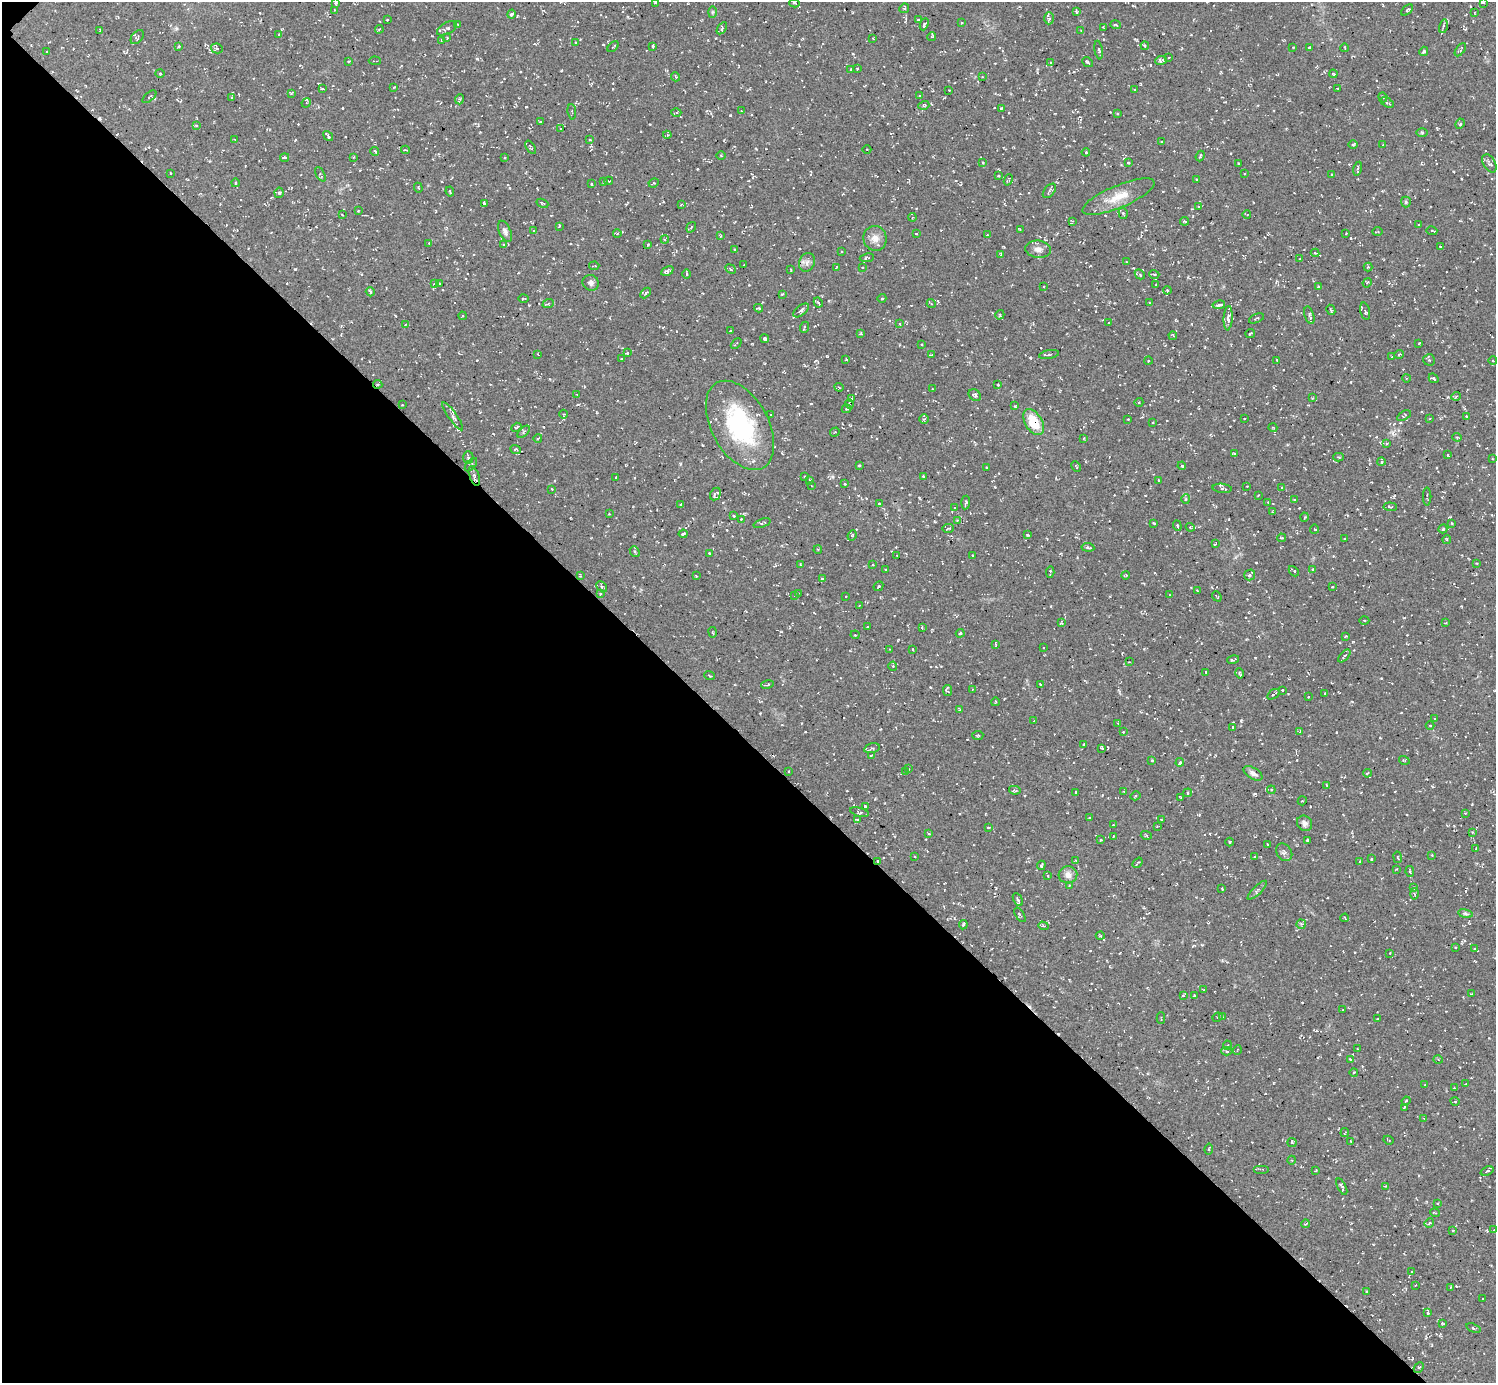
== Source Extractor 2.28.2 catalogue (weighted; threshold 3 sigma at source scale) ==
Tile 9 of 4 x 4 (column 1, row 3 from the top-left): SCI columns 6-1499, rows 1684-3064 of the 5986 x 5985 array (HDU 1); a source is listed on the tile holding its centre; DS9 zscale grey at full resolution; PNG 1498 x 1385 px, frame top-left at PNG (2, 2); each listed source drawn as its Kron ellipse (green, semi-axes under 4 px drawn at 4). Shown black and unused: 47% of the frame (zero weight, under 3 of 5 exposures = <1% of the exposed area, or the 3 px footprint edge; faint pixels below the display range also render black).
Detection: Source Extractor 2.28.2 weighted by HDU 2 'WHT'; one run over the whole footprint, this tile lists its part. Background 0.00766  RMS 0.0069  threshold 0.0311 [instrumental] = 3 sigma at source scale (4.5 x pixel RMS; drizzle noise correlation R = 1.50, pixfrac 1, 0.05/0.05 arcsec/px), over >= 5 px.
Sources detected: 661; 71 cosmic-ray / hot-pixel residue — neither listed nor drawn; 5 inside a brighter listed object's ellipse — not listed separately; of the other 585, all 500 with FLUX_AUTO >= 0.48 (the completeness limit of this list) listed and drawn (85 fainter detections not listed), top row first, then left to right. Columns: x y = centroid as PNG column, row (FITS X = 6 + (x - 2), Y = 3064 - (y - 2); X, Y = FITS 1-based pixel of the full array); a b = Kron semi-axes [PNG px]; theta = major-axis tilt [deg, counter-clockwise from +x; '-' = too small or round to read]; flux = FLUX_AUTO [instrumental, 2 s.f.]
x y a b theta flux
1483 2 3 2 - 0.78
336 3 4 3 - 0.69
655 3 3 3 - 0.95
794 3 5 4 - 1.1
904 8 5 4 - 0.93
334 10 3 2 - 0.9
1407 10 7 3 40 0.95
1076 11 4 2 - 0.88
712 12 6 4 88 0.85
1474 13 3 2 - 0.61
512 14 4 3 - 1.8
1049 18 6 5 - 1.2
387 20 3 2 - 0.65
919 20 3 3 - 1
961 23 3 3 - 0.6
458 24 3 2 - 0.6
924 24 6 4 65 1.4
1115 25 5 3 - 0.78
1443 26 7 3 76 1
1103 27 3 2 - 0.57
447 28 11 5 29 1.6
722 28 7 3 56 1
379 29 4 3 - 0.67
100 31 4 2 - 0.63
1081 31 4 3 - 0.53
279 34 3 2 - 0.56
932 36 5 3 - 1.1
137 37 8 5 50 1.4
447 38 3 2 - 0.61
873 39 2 2 - 0.53
441 40 4 2 - 0.53
576 42 3 3 - 0.62
179 46 3 3 - 1.2
1145 46 4 3 - 0.93
613 47 6 3 46 0.95
653 47 3 2 - 1.1
1293 47 2 2 - 0.55
217 48 6 5 - 1.3
1310 48 3 2 - 0.85
1345 48 4 2 - 0.5
1099 50 9 4 -80 1.4
1460 50 7 3 54 1.1
1424 51 5 4 - 1
47 52 3 2 - 0.66
1169 58 3 2 - 0.72
1161 60 6 4 9 1.8
349 61 4 3 - 0.6
375 61 6 2 -5 0.59
1088 62 6 3 -41 1
1050 63 4 3 - 0.76
851 69 3 2 - 0.67
857 69 3 3 - 0.62
160 73 4 3 - 0.66
1333 74 4 2 - 0.8
675 77 5 4 - 0.96
982 77 3 2 - 0.5
394 87 4 3 - 0.58
1338 88 3 2 - 0.52
322 89 3 2 - 0.83
1134 89 3 2 - 0.78
949 90 2 2 - 0.49
291 93 4 3 - 0.75
920 96 3 3 - 0.85
149 97 8 2 41 0.77
1383 97 5 3 - 0.79
232 98 4 3 - 0.73
460 99 5 3 - 0.68
1387 102 7 3 -31 0.93
306 103 5 4 - 0.89
924 105 5 3 - 0.66
1001 108 3 2 - 0.73
741 111 3 2 - 0.49
572 112 8 2 -84 0.58
676 112 5 3 - 0.94
1118 114 3 2 - 0.8
540 121 3 2 - 0.63
1460 124 5 4 - 0.93
196 126 4 3 - 0.67
561 129 3 2 - 0.54
1422 132 6 4 0 0.72
667 135 4 4 - 1.2
328 136 5 3 - 1.8
235 140 4 2 - 0.49
590 140 4 2 - 0.49
1161 142 3 2 - 0.62
1353 145 4 3 - 0.68
1383 145 4 2 - 0.48
531 147 7 2 -57 0.72
867 149 4 3 - 0.63
406 150 4 3 - 0.84
375 151 4 3 - 0.75
1086 152 4 3 - 0.61
721 155 4 3 - 0.53
1200 156 5 3 - 1.2
285 157 4 3 - 0.89
353 157 2 2 - 0.54
504 157 3 2 - 0.6
983 163 4 4 - 1.4
1128 163 3 3 - 1.1
1239 163 3 2 - 0.79
1489 163 10 6 -59 2.1
1358 169 7 2 77 0.89
171 173 3 2 - 0.56
1244 173 3 2 - 0.82
320 174 8 4 -63 1.2
1332 174 3 2 - 0.85
998 176 3 2 - 0.63
1197 179 3 2 - 0.79
1008 180 6 3 68 0.76
609 181 4 3 - 0.69
604 182 4 2 - 0.54
235 183 4 2 - 0.54
654 183 5 2 - 0.56
591 184 3 3 - 0.97
418 188 5 4 - 0.77
450 191 5 3 - 0.8
1049 191 8 5 50 1.6
279 193 5 4 - 1.2
1118 197 39 11 23 14
1406 202 5 5 - 0.9
484 203 4 2 - 0.88
542 203 6 3 -22 0.7
681 204 4 3 - 0.72
1199 206 3 3 - 0.74
358 211 3 2 - 0.49
1123 213 6 4 -73 1.1
342 215 2 2 - 0.59
1247 215 4 2 - 0.59
912 217 4 4 - 0.93
1072 221 4 2 - 0.66
1184 221 4 3 - 1
1419 225 3 3 - 0.66
559 226 3 3 - 0.69
691 227 5 3 - 0.68
534 230 3 2 - 0.52
1020 230 3 2 - 0.7
505 231 11 5 -66 2.4
1432 231 5 3 - 0.75
1378 232 5 3 - 0.58
617 233 4 3 - 0.56
916 234 3 2 - 0.54
1346 234 3 2 - 0.51
987 235 3 2 - 0.49
720 236 4 2 - 0.49
875 238 12 11 - 5.1
665 239 4 3 - 0.7
429 243 2 2 - 0.52
504 245 4 4 - 1
648 245 3 2 - 0.74
1440 247 3 3 - 0.57
1038 249 12 8 -7 3.8
735 250 3 2 - 0.86
842 251 3 2 - 0.79
1315 253 4 3 - 0.57
1001 254 3 3 - 0.65
867 258 7 3 9 0.74
1300 259 3 3 - 0.58
807 262 10 7 67 2.7
1126 262 2 2 - 0.55
744 265 2 2 - 0.5
594 266 5 2 - 0.51
837 267 3 2 - 0.54
862 267 2 2 - 0.57
1368 267 4 4 - 0.62
731 269 5 3 - 0.92
791 270 4 2 - 0.55
667 271 6 3 27 1.7
686 274 5 3 - 0.59
1140 274 5 4 - 0.99
1154 274 5 3 - 0.68
591 283 8 7 - 2.6
1367 283 5 3 - 0.74
434 284 4 4 - 0.59
439 284 3 2 - 0.73
1156 285 2 2 - 0.51
1044 287 2 2 - 0.51
1319 287 4 4 - 0.86
1167 290 4 3 - 0.62
370 292 5 3 - 1.1
646 293 6 3 46 0.92
782 294 3 2 - 0.71
524 298 5 2 - 0.66
882 298 4 3 - 0.57
818 303 5 3 - 1
931 303 4 3 - 0.63
1149 303 3 2 - 0.57
548 304 6 3 20 0.89
1219 305 6 3 10 2.2
759 308 4 3 - 0.91
801 310 9 5 39 1.8
1331 310 5 2 - 0.81
1365 311 9 4 -75 1.5
1000 315 5 4 - 0.81
1309 315 9 4 -73 1.6
463 316 4 3 - 0.6
1228 318 12 4 87 3.2
1256 318 8 3 23 1.2
1109 322 2 2 - 0.49
406 324 4 3 - 0.73
900 324 4 3 - 0.7
804 327 5 3 - 1.3
730 331 3 2 - 0.53
861 333 4 3 - 1.3
1250 333 5 3 - 1
1173 336 4 3 - 0.76
765 339 5 4 - 1
1419 343 4 2 - 0.5
736 344 6 3 43 0.99
922 344 3 2 - 0.55
627 353 4 3 - 0.79
538 354 4 2 - 0.51
1049 354 10 3 10 1.4
1399 354 5 3 - 0.52
932 355 3 2 - 0.59
1392 357 3 2 - 0.75
621 359 3 2 - 0.8
846 359 4 3 - 0.66
1277 360 3 2 - 0.88
1429 360 6 5 - 1.4
1148 361 4 2 - 0.5
1493 361 4 3 - 0.51
1406 378 4 3 - 0.55
1434 378 5 4 - 1.4
378 384 4 2 - 0.8
998 385 3 3 - 0.66
839 387 4 4 - 0.89
932 389 2 2 - 0.53
577 394 4 2 - 0.48
975 395 7 5 -41 1.8
1456 396 5 3 - 0.79
1312 398 3 2 - 0.5
852 399 4 3 - 1.1
1139 402 4 4 - 0.82
849 404 5 3 - 0.82
402 405 2 2 - 0.52
1015 406 3 3 - 0.64
847 409 5 3 - 0.9
564 414 4 3 - 0.54
771 415 3 2 - 0.48
453 416 17 4 -54 1.9
1404 416 7 3 30 1.2
1466 416 3 2 - 0.63
1430 418 4 2 - 0.5
924 419 5 4 - 0.84
1128 419 3 2 - 0.51
1244 419 3 2 - 0.62
1034 422 14 8 -60 17
1153 422 3 2 - 0.52
740 425 48 28 -61 73
516 427 5 3 - 0.9
1273 428 4 3 - 0.49
524 432 8 3 46 0.84
835 432 5 3 - 0.52
1457 437 5 4 - 0.82
538 438 4 2 - 0.53
1084 438 3 2 - 0.58
1387 444 4 3 - 0.73
515 449 5 4 - 1
1235 453 4 2 - 0.89
1448 455 4 2 - 0.62
468 457 6 5 - 0.98
1338 457 5 4 - 0.77
1492 459 3 2 - 0.48
1381 462 4 3 - 0.93
471 465 8 2 49 0.65
859 465 3 2 - 0.86
1182 466 4 3 - 0.63
986 467 3 2 - 0.77
1076 467 6 2 -63 0.58
474 476 10 5 -70 2.1
804 476 3 2 - 0.64
924 476 3 2 - 1
616 477 2 2 - 0.58
809 480 3 2 - 0.5
1158 480 3 2 - 0.69
845 484 3 2 - 0.72
812 486 3 2 - 0.59
1247 486 3 2 - 0.49
1222 488 9 4 -6 1.3
1282 488 3 2 - 0.69
552 489 3 3 - 0.51
715 494 6 5 - 2.2
1258 495 3 2 - 0.82
1427 496 9 2 90 0.82
1186 499 5 4 - 0.9
1295 500 3 3 - 0.8
966 502 7 3 85 1.1
1268 502 3 2 - 0.59
879 503 3 2 - 0.69
681 505 3 2 - 0.89
1390 507 7 3 -5 1.1
955 508 3 3 - 0.79
1272 512 3 2 - 0.54
609 514 3 2 - 0.52
734 516 3 3 - 0.87
1304 517 4 3 - 0.64
741 519 3 3 - 0.64
957 520 4 3 - 0.64
762 523 9 3 19 1.1
1154 523 3 2 - 0.64
1452 523 3 2 - 0.71
1177 526 5 3 - 1.3
1190 527 4 3 - 0.64
948 529 6 2 7 0.64
1314 529 4 4 - 1
1443 529 4 4 - 0.99
683 534 4 3 - 1.5
852 535 5 4 - 0.84
1028 535 4 3 - 0.54
1281 538 4 3 - 0.78
1345 539 2 2 - 0.51
1447 540 4 3 - 0.8
1215 544 4 2 - 0.53
1088 547 6 3 -6 1.2
818 549 4 3 - 0.49
635 552 6 4 -49 1.1
709 553 3 2 - 0.52
973 555 3 2 - 0.61
897 556 3 2 - 0.54
1477 563 3 2 - 0.55
800 564 4 2 - 0.51
873 565 3 2 - 0.49
1313 569 4 2 - 0.53
886 570 3 2 - 0.72
1294 571 6 3 -46 0.99
1050 572 6 2 86 0.86
1125 575 4 2 - 0.61
1250 575 5 5 - 1.3
580 576 3 3 - 0.69
696 576 3 2 - 0.56
822 579 3 3 - 0.73
878 586 5 3 - 0.81
602 587 6 4 -46 1.4
1332 587 2 2 - 0.53
1197 591 4 2 - 0.91
799 593 3 2 - 0.48
600 594 3 2 - 0.71
795 595 4 2 - 0.5
1170 595 3 3 - 0.52
846 596 2 2 - 0.49
1217 596 5 2 - 0.61
860 606 4 2 - 0.59
1364 620 5 3 - 0.66
1061 623 4 4 - 0.63
1446 623 4 3 - 0.57
867 627 3 2 - 0.64
922 628 3 2 - 0.71
713 632 5 2 - 0.63
960 633 4 3 - 1.2
855 635 4 3 - 0.95
1345 636 3 2 - 0.68
996 645 3 2 - 1.1
1043 647 3 2 - 0.6
889 649 3 3 - 0.53
913 650 3 2 - 0.52
1344 656 8 3 48 0.96
1233 660 6 3 16 1.1
1129 662 3 3 - 0.57
893 666 4 4 - 0.66
1206 672 4 3 - 0.52
1239 673 5 2 - 0.96
710 676 5 2 - 0.63
767 684 6 2 13 0.85
1040 684 3 2 - 0.71
972 689 4 3 - 0.74
947 690 5 4 - 1.5
1282 690 2 2 - 0.52
1325 693 2 2 - 0.48
1273 694 7 3 34 1.1
1308 697 3 2 - 0.65
995 702 4 2 - 0.49
959 710 3 2 - 0.5
1434 718 3 2 - 0.83
1034 721 2 2 - 0.53
1118 723 3 3 - 0.64
1430 726 4 3 - 0.52
1233 727 3 3 - 0.71
1300 731 4 2 - 1
1123 732 2 2 - 0.49
978 735 6 3 4 0.84
1084 744 3 3 - 0.91
872 748 8 4 13 1.5
1102 748 3 3 - 0.73
871 755 3 3 - 0.76
1152 760 3 3 - 0.6
1404 760 5 3 - 0.6
1180 762 4 3 - 1.2
908 769 3 3 - 0.68
788 771 3 2 - 0.57
905 772 3 3 - 0.64
1253 773 10 5 -31 2.9
1367 773 4 3 - 0.82
1327 785 4 3 - 0.71
1015 790 6 3 -12 1.1
1271 790 4 4 - 0.85
1124 791 4 3 - 0.48
1076 792 3 3 - 0.73
1188 793 4 4 - 0.95
1135 796 5 3 - 0.89
1181 797 3 2 - 0.63
1302 801 5 3 - 0.62
865 806 3 3 - 0.93
859 812 10 3 -14 1.2
1465 813 2 2 - 0.53
1089 818 3 2 - 0.64
1161 819 3 2 - 0.49
857 820 3 3 - 0.71
1304 823 8 7 - 2.5
1113 825 2 2 - 0.52
1157 826 4 3 - 0.55
988 827 4 3 - 0.85
1472 832 3 3 - 0.63
929 834 3 2 - 0.51
1146 835 5 3 - 0.73
1114 836 3 2 - 0.64
1101 840 4 3 - 0.9
1308 840 4 3 - 0.95
1230 842 4 3 - 0.63
1267 844 2 2 - 0.61
1476 849 4 3 - 0.58
1284 852 9 7 -54 2
1432 855 3 3 - 0.59
915 856 3 2 - 0.76
1254 857 3 3 - 0.86
1398 857 6 3 -80 0.65
1371 859 3 3 - 0.55
1076 860 3 3 - 0.58
878 861 2 2 - 0.64
1360 862 3 3 - 0.83
1138 863 6 2 53 0.98
1041 865 5 3 - 1.2
1396 869 3 2 - 0.48
1410 872 5 3 - 1.3
1068 875 9 8 - 4.5
1048 876 4 3 - 0.52
1069 885 4 4 - 0.68
1222 888 2 2 - 0.56
1414 888 4 3 - 0.72
1257 890 13 3 44 1.5
1414 894 5 3 - 0.87
1018 900 7 4 -63 1.6
1465 914 7 4 -9 1.3
1020 915 8 2 -58 0.59
1345 918 4 2 - 0.5
1301 924 5 4 - 0.94
963 925 5 3 - 1.2
1043 926 5 4 - 0.84
1100 936 4 3 - 0.54
1456 947 3 2 - 0.59
1474 948 3 2 - 0.63
1390 953 3 3 - 0.56
1204 990 3 3 - 0.58
1471 994 3 2 - 0.49
1183 995 3 3 - 0.73
1194 996 4 3 - 0.81
1343 1010 3 3 - 0.65
1217 1017 5 3 - 0.78
1223 1017 4 3 - 0.67
1161 1018 6 2 -90 0.62
1378 1018 3 2 - 0.55
1227 1045 5 3 - 0.8
1357 1049 3 2 - 0.67
1237 1050 5 2 - 0.53
1227 1051 5 4 - 1.5
1350 1059 4 3 - 1.1
1438 1060 5 3 - 0.71
1354 1072 4 3 - 0.6
1466 1084 4 2 - 0.77
1425 1085 3 3 - 0.63
1454 1088 3 3 - 0.58
1406 1101 5 3 - 0.76
1455 1101 4 3 - 0.5
1404 1108 3 2 - 0.79
1424 1118 3 2 - 0.49
1345 1133 4 3 - 0.58
1388 1140 5 2 - 0.53
1351 1141 3 2 - 0.57
1292 1142 4 4 - 0.72
1209 1149 5 3 - 0.81
1292 1160 4 3 - 0.55
1261 1169 8 2 0 0.66
1316 1170 3 2 - 0.49
1487 1171 7 3 22 1
1385 1186 3 3 - 0.53
1342 1187 9 4 -63 1.8
1438 1203 3 2 - 0.58
1435 1213 5 3 - 0.72
1429 1223 5 4 - 0.77
1306 1224 4 2 - 0.68
1453 1230 3 2 - 0.63
1494 1230 3 2 - 0.53
1412 1272 3 3 - 0.54
1415 1285 3 2 - 0.73
1450 1287 4 2 - 0.52
1366 1292 2 2 - 0.55
1483 1299 2 2 - 0.51
1428 1313 3 3 - 2
1443 1324 4 2 - 0.52
1473 1328 7 4 -20 0.95
1419 1367 6 3 45 0.93
Overlapping masked pixels (flux is a lower limit): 3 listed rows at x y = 378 384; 1034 422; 878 861
Isophote crosses this tile's border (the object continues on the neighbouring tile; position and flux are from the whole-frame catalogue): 2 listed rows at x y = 1483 2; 655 3
Unlisted compact peaks at least as high as the median listed source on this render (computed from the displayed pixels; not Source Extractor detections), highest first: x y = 295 269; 730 115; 477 59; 832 477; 680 464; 176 29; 697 169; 756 149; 749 285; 1472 804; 1448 397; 1450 517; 1202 945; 1255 794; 853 54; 1336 732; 1351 238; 628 17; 1188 277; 650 124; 811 404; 1404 618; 395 316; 938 301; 295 140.